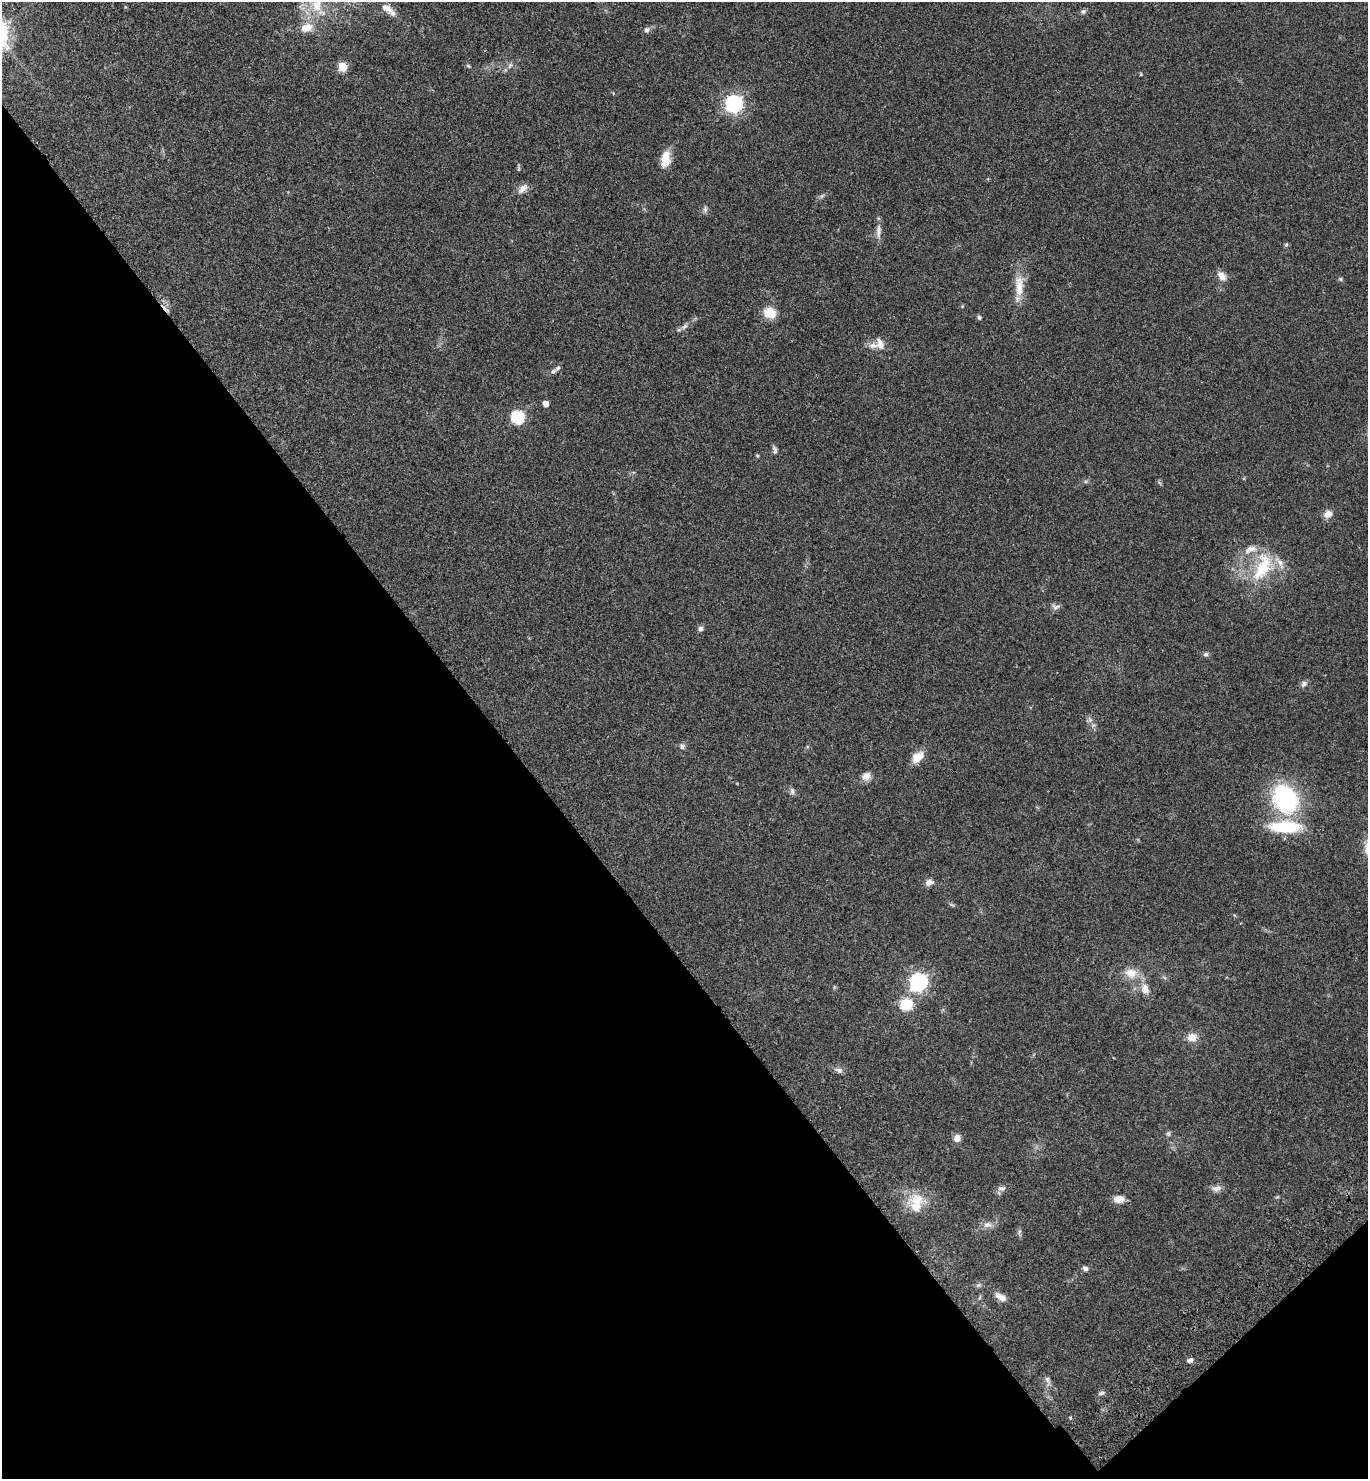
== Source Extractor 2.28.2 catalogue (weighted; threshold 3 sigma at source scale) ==
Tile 14 of 4 x 4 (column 2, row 4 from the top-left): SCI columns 1751-3116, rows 100-1576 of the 6092 x 6110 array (HDU 1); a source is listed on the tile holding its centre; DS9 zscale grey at full resolution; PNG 1370 x 1481 px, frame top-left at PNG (2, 2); no overlay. Shown black and unused: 39% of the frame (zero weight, under 3 of 4 exposures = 6% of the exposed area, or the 3 px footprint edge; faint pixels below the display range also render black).
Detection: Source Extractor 2.28.2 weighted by HDU 2 'WHT'; one run over the whole footprint, this tile lists its part. Background 0.0616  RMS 0.0057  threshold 0.0256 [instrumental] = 3 sigma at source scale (4.5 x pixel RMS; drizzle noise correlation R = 1.50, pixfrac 1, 0.05/0.05 arcsec/px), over >= 5 px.
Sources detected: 67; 2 too faint to see at this stretch — not listed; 7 inside a brighter listed object's ellipse — not listed separately; the other 58 listed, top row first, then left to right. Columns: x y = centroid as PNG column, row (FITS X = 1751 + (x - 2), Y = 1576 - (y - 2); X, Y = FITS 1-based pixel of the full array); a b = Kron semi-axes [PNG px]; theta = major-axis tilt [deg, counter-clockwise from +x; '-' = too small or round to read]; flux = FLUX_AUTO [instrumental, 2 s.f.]
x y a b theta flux
317 5 20 14 83 12
386 8 12 8 -27 4.2
1083 11 7 6 - 1.3
306 28 16 10 12 6.3
646 30 7 6 - 1.7
343 67 5 5 - 18
1141 74 5 3 - 0.45
734 103 7 7 - 200
665 159 19 10 81 8.3
523 188 16 8 40 3.3
705 209 9 5 81 1.4
878 232 13 7 87 3
1286 245 5 5 - 0.84
1222 276 12 8 -51 4.3
1340 279 6 5 - 0.84
1019 286 31 10 -90 10
770 313 12 10 -31 10
979 318 5 5 - 1.1
685 326 11 5 44 1.8
873 345 21 7 5 4.2
553 371 8 6 39 1.4
545 404 5 5 - 3.3
517 417 6 6 - 69
775 450 10 6 -80 1.6
757 455 5 3 - 0.49
1328 514 10 7 28 3.9
1263 567 43 21 67 26
1056 607 11 7 16 1.9
700 628 7 6 - 1.5
1206 654 7 5 14 1.2
1304 684 10 6 52 1.7
1090 720 7 5 -47 1.4
682 746 7 6 - 1.5
918 757 14 10 40 7.5
866 776 12 10 33 3.7
792 791 10 6 -67 1.5
1285 799 37 29 -60 56
929 882 11 7 18 2.8
1131 973 17 13 -14 7.5
918 982 7 7 - 180
1145 989 13 10 -75 5.1
906 1005 6 6 - 44
1192 1037 12 10 3 5
839 1070 11 7 -14 2.2
1168 1134 6 6 - 1.2
957 1138 8 8 - 3.2
1001 1188 10 7 1 2.1
1216 1189 13 8 17 2.9
1277 1197 6 4 42 0.64
1119 1199 11 8 -3 5.6
916 1203 30 18 87 13
987 1225 12 8 11 3.2
1019 1232 7 4 71 1
1085 1268 7 6 - 1.8
1001 1297 15 7 -33 3.8
1190 1360 7 5 8 1.8
1047 1380 10 6 -73 1.8
1101 1393 8 5 27 1.3
Isophote crosses this tile's border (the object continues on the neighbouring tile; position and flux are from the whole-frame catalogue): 1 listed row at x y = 317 5